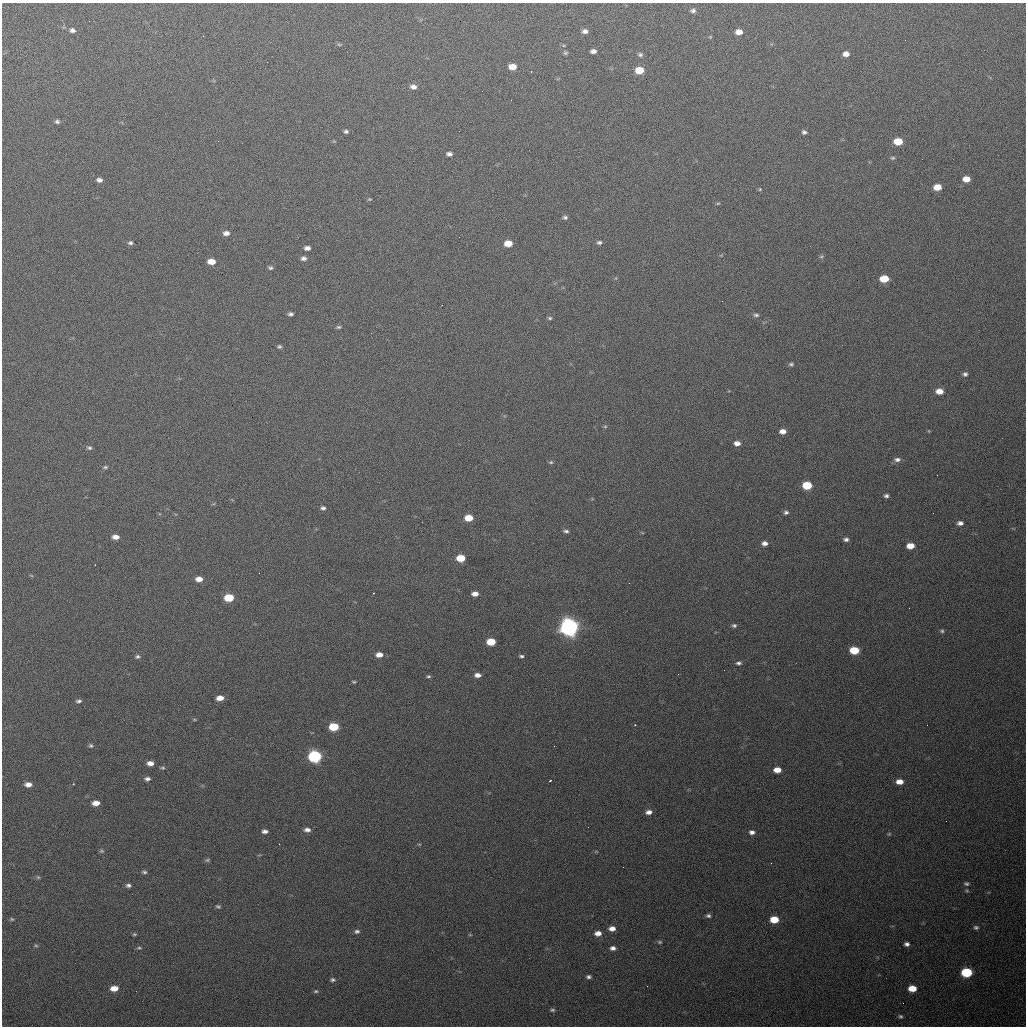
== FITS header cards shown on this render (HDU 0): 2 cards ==
NAXIS1  =                 1024 / length of data axis 1
NAXIS2  =                 1024 / length of data axis 2

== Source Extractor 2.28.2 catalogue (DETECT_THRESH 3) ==
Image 1024 x 1024 px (HDU 0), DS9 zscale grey, 1 PNG px = 1 image px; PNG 1028 x 1028 px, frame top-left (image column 1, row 1024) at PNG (2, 3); no overlay
Background 683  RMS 20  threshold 60.1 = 3 sigma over >= 5 px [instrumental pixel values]
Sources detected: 143; all 143 listed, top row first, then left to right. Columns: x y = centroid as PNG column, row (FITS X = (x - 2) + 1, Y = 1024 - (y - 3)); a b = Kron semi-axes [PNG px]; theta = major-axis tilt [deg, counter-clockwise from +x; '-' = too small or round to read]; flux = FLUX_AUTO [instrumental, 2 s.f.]
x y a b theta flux
693 11 7 5 6 3500
72 30 7 6 - 4100
585 31 6 5 - 5200
739 32 6 5 - 10000
710 37 5 4 - 1200
339 44 7 3 7 1700
593 51 5 4 - 4900
565 53 5 5 - 2000
846 54 6 5 - 7600
640 55 6 5 - 2900
512 67 7 5 -3 15000
639 70 7 5 0 27000
531 71 2 2 - 1100
413 87 7 6 - 6300
57 121 5 5 - 2800
346 131 5 4 - 2800
459 131 3 2 - 1400
804 132 5 5 - 3100
898 141 7 5 0 25000
449 154 6 5 - 4700
893 158 6 4 1 2200
966 179 6 5 - 13000
99 180 7 5 -10 4700
937 187 7 5 5 16000
760 189 5 4 - 1600
369 199 5 4 - 1600
718 203 5 3 - 1400
565 217 6 5 - 2800
226 233 7 5 -1 6500
599 242 6 5 - 3400
130 243 6 4 -3 2700
508 243 6 5 - 20000
307 248 6 4 0 5600
821 257 6 4 1 1800
304 258 6 5 - 4600
211 261 6 5 - 16000
270 268 6 4 -21 2700
884 279 7 5 1 32000
290 314 5 4 - 3200
756 315 7 4 -1 3000
550 318 5 4 - 2000
339 327 6 5 - 2300
279 347 6 5 - 2400
791 364 6 5 - 2700
965 374 6 5 - 3400
939 391 7 5 -4 13000
605 426 6 4 0 1700
783 431 6 5 - 8800
929 431 5 3 - 1100
737 443 6 4 -2 8200
89 448 6 5 - 2700
897 460 9 6 0 5200
551 462 6 5 - 2100
105 467 6 4 14 2000
937 475 2 2 - 770
807 485 7 5 -1 50000
886 496 6 4 7 3500
323 508 6 5 - 3300
786 512 6 5 - 3100
933 513 2 2 - 590
469 518 6 5 - 26000
960 523 7 5 0 5200
566 531 7 4 -3 3300
116 537 7 5 -3 8600
846 539 6 4 -2 3900
764 543 6 5 - 6100
910 546 6 5 - 17000
461 558 6 5 - 34000
95 565 2 2 - 820
199 579 6 5 - 10000
629 583 3 2 - 950
373 593 2 2 - 950
475 594 6 4 -1 8400
229 598 7 5 -1 44000
734 626 6 5 - 2900
569 627 8 7 - 920000
942 631 5 5 - 2300
491 642 7 5 0 33000
854 650 7 5 -4 41000
379 655 7 5 -1 9800
521 656 5 3 - 2500
137 657 7 5 10 2800
738 663 6 4 2 3200
477 675 6 5 - 7400
428 676 6 4 -8 2300
354 682 5 4 - 1600
220 698 6 4 3 12000
79 701 6 4 6 3000
194 719 5 3 - 1200
635 725 3 3 - 1300
927 725 2 2 - 590
334 727 7 5 0 53000
91 746 5 5 - 2500
315 756 7 6 - 230000
150 763 6 4 -3 8100
163 768 6 4 0 1900
777 770 6 5 - 14000
147 779 7 4 4 4100
550 781 3 2 - 3700
899 782 6 5 - 13000
28 784 7 5 0 7900
73 784 3 2 - 1300
96 803 7 5 4 11000
649 812 7 5 11 6500
946 821 2 2 - 620
307 830 8 5 -3 5900
265 831 6 4 -3 4900
752 832 7 5 -6 5300
889 834 5 4 - 1400
279 844 2 2 - 750
419 844 5 3 - 1400
101 851 6 5 - 2100
596 851 6 4 0 1400
207 860 6 5 - 2200
771 863 2 2 - 930
144 872 6 4 -11 2600
38 877 6 4 -42 1900
966 884 7 5 -14 2600
128 885 6 4 -7 3600
218 906 5 4 - 2000
708 916 6 5 - 2900
12 919 5 4 - 1700
774 919 6 5 - 29000
976 927 6 5 - 3100
612 928 6 5 - 8400
357 931 7 5 5 3400
598 933 7 5 2 9000
134 934 5 4 - 1800
470 935 5 3 - 1400
660 942 6 4 0 2000
907 944 5 4 - 4300
36 946 6 4 -2 1700
139 948 6 3 0 1900
613 948 6 5 - 5300
966 972 7 6 - 98000
588 977 5 4 - 3200
333 980 6 5 - 2900
114 988 8 5 3 14000
912 988 6 5 - 22000
316 991 6 4 13 2100
903 1003 2 2 - 900
552 1010 6 4 1 2300
900 1016 6 5 - 2500